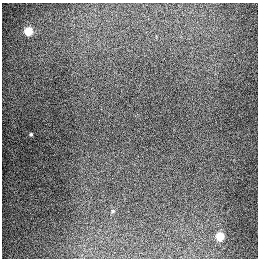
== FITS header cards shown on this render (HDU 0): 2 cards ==
NAXIS1  =                  256
NAXIS2  =                  256

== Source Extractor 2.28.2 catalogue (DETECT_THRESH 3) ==
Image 256 x 256 px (HDU 0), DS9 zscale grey, 1 PNG px = 1 image px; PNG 260 x 260 px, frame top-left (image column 1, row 256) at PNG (2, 3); no overlay
Background 1300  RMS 27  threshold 81.6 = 3 sigma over >= 5 px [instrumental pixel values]
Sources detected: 4; all 4 listed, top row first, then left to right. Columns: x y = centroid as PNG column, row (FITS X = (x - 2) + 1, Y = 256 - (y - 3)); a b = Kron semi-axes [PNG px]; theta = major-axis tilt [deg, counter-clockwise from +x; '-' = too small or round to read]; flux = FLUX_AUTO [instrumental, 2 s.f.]
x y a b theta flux
28 31 5 5 - 91000
31 134 3 3 - 2300
113 211 6 4 71 2000
220 236 5 5 - 69000